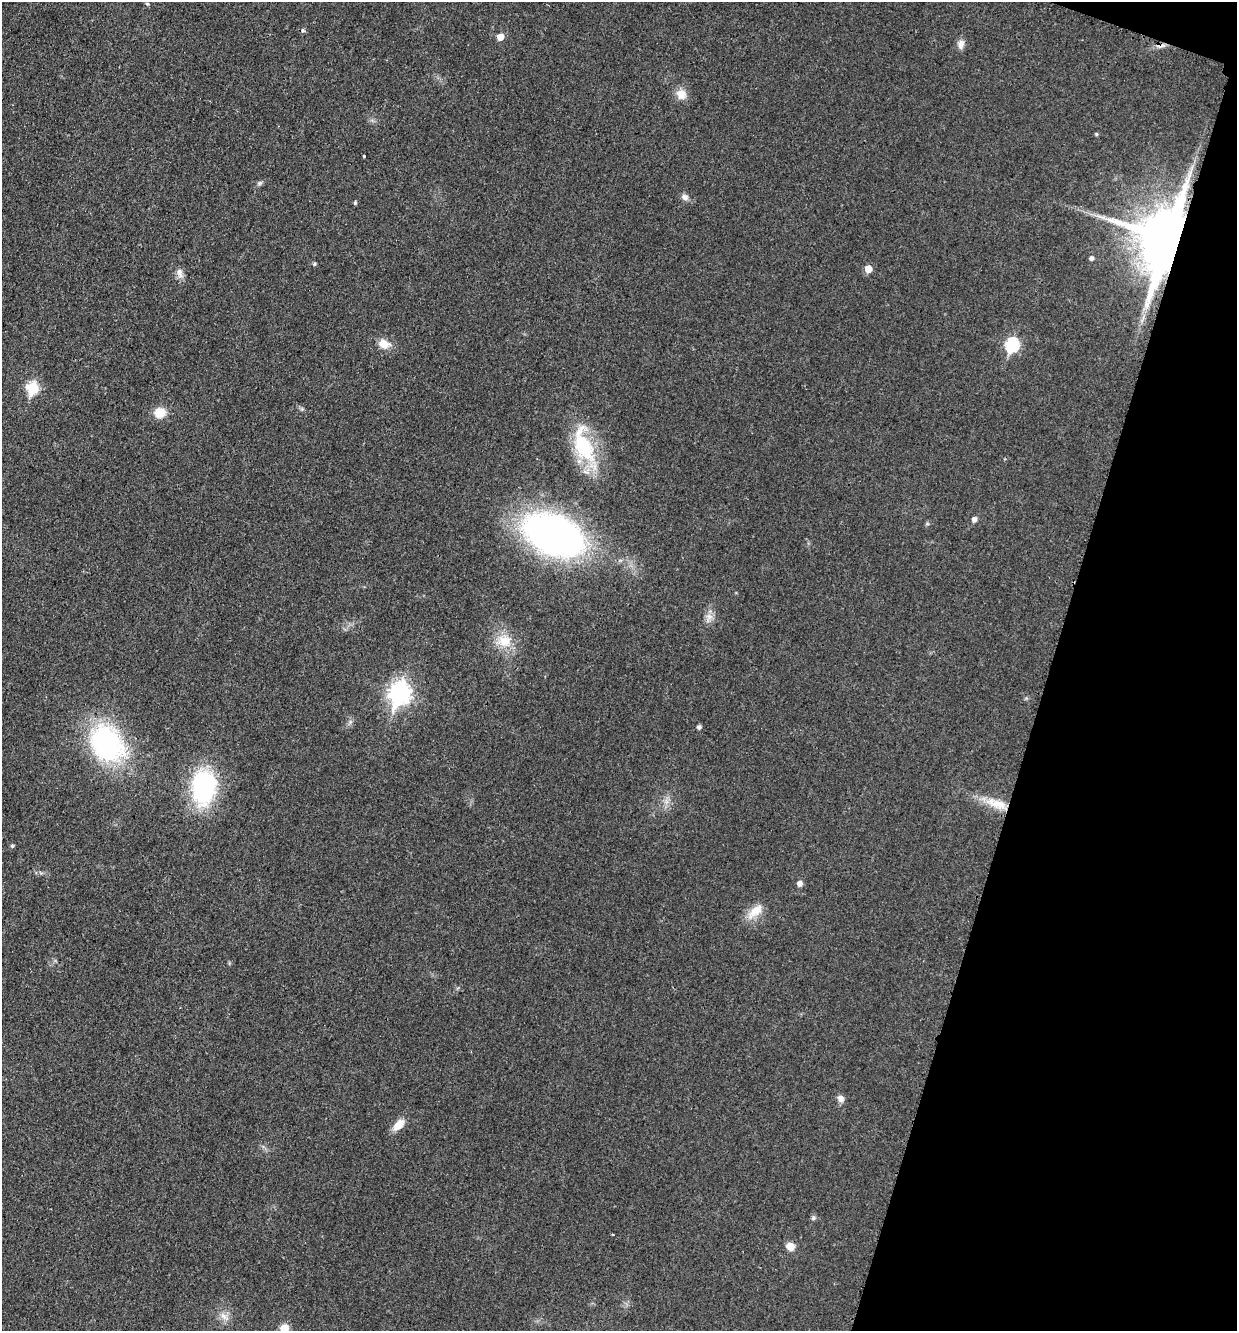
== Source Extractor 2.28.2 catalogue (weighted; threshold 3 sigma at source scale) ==
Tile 8 of 4 x 4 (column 4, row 2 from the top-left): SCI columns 3977-5211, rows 2668-3996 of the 5351 x 5330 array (HDU 1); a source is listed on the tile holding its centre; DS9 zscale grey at full resolution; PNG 1239 x 1333 px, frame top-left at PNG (2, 2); no overlay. Shown black and unused: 15% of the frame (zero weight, under 3 of 4 exposures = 1% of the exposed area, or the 3 px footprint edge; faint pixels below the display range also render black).
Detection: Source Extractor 2.28.2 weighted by HDU 2 'WHT'; one run over the whole footprint, this tile lists its part. Background 0.0553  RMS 0.0054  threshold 0.0241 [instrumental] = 3 sigma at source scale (4.5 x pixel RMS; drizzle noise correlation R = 1.50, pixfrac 1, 0.05/0.05 arcsec/px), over >= 5 px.
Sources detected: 41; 2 cosmic-ray / hot-pixel residue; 1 long thin detection or spike segment (spike, bleed or trail) — not listed; the other 38 listed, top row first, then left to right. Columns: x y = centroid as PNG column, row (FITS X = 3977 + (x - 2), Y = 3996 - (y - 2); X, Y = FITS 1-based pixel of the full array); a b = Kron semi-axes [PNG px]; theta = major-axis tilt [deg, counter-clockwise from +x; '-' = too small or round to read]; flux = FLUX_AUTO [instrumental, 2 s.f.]
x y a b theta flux
147 4 5 4 - 0.81
500 37 6 5 - 5.6
961 44 12 8 79 3.1
681 94 13 12 - 5.4
1096 134 5 4 - 0.7
364 156 3 3 - 1.5
260 183 7 5 46 1.1
685 197 8 7 - 2.2
355 203 5 4 - 0.82
1168 239 19 13 72 4400
1092 258 5 5 - 1.6
314 264 4 4 - 0.9
868 269 5 5 - 7.4
180 273 15 8 -74 2.9
384 344 16 11 -19 5.9
1012 345 7 6 - 57
33 388 7 6 - 38
160 413 13 11 6 7.7
583 446 46 24 -61 36
974 519 5 5 - 2.5
554 535 46 28 -22 270
709 617 10 8 -20 3.2
505 641 20 17 -15 11
400 693 10 8 72 280
699 727 4 4 - 1.5
107 743 39 29 -53 89
203 787 36 24 86 66
996 804 31 12 -18 12
12 846 4 4 - 0.83
800 883 5 5 - 2.9
755 911 26 11 42 7.8
841 1098 8 7 - 2.6
399 1125 15 8 45 6.6
813 1218 7 6 - 1.2
613 1235 3 2 - 0.58
790 1247 9 8 - 4.7
224 1317 17 6 -44 3.3
284 1328 6 5 - 16
Overlapping masked pixels (flux is a lower limit): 1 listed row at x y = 1168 239
Isophote crosses this tile's border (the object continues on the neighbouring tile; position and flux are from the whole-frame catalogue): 1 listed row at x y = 284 1328